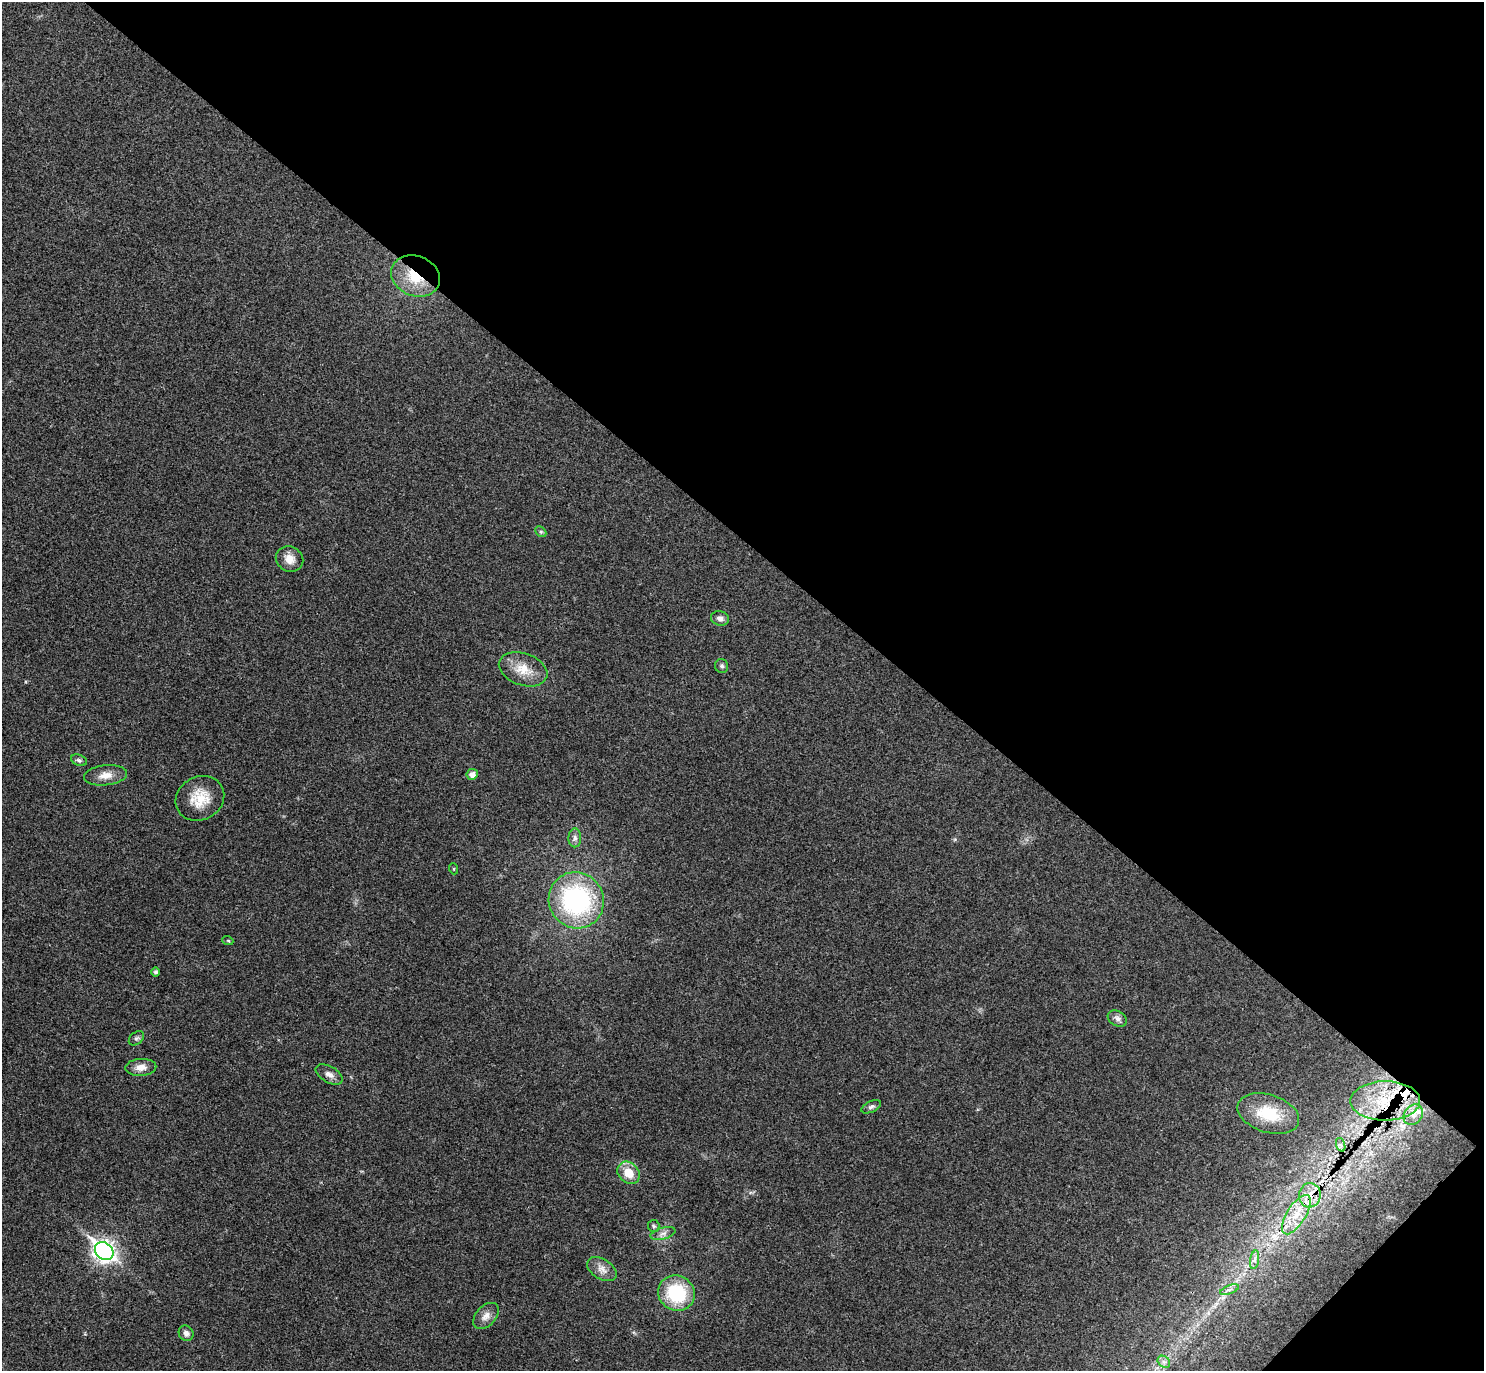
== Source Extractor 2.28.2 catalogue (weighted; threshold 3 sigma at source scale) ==
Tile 8 of 4 x 4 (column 4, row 2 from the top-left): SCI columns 4487-5968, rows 2941-4309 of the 6013 x 6020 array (HDU 1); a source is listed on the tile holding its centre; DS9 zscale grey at full resolution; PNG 1486 x 1373 px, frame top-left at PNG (2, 2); each listed source drawn as its Kron ellipse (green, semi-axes under 4 px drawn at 4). Shown black and unused: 41% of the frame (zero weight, under 3 of 4 exposures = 6% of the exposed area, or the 3 px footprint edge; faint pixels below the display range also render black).
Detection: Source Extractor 2.28.2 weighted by HDU 2 'WHT'; one run over the whole footprint, this tile lists its part. Background 0.0295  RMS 0.0047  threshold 0.0214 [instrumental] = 3 sigma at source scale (4.5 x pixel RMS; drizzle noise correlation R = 1.50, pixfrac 1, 0.05/0.05 arcsec/px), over >= 5 px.
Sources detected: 40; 1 cosmic-ray / hot-pixel residue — neither listed nor drawn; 2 inside a brighter listed object's ellipse — not listed separately; the other 37 listed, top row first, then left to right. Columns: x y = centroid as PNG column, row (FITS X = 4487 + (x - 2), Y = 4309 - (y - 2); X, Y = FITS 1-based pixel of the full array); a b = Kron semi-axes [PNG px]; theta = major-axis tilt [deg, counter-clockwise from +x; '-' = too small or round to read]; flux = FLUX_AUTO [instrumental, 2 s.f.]
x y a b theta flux
416 276 25 20 -22 17
541 532 6 4 -44 0.78
290 559 14 12 -29 5
720 618 9 7 -17 2.1
722 666 7 6 - 1.2
523 669 25 16 -19 9.6
79 760 8 5 -19 1.1
472 774 5 5 - 2.6
105 775 22 10 6 5.1
200 798 25 21 29 12
575 838 9 6 89 1.6
454 869 5 3 - 0.42
576 900 28 27 - 71
228 941 5 3 - 0.48
156 972 4 4 - 0.99
1117 1018 10 7 -31 1.9
136 1038 8 6 40 1.1
141 1067 15 8 3 3.9
329 1074 15 8 -30 2.6
1385 1101 35 19 0 29
871 1107 10 5 25 1.2
1268 1114 32 19 -18 18
1413 1115 11 9 51 3.3
1341 1145 7 4 -71 1.1
629 1173 12 10 -46 7.9
1310 1195 12 11 - 6.4
1296 1215 22 9 58 9.1
654 1226 6 5 - 0.89
663 1233 13 5 15 2
104 1251 10 8 -41 250
1255 1260 9 4 81 1.5
602 1269 16 10 -31 3.8
1230 1290 10 3 21 1
676 1293 19 17 -32 28
486 1316 15 10 46 3.8
186 1333 8 7 - 1.9
1164 1362 7 5 -43 1.4
Overlapping masked pixels (flux is a lower limit): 4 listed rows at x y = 416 276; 1385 1101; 1310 1195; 1296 1215